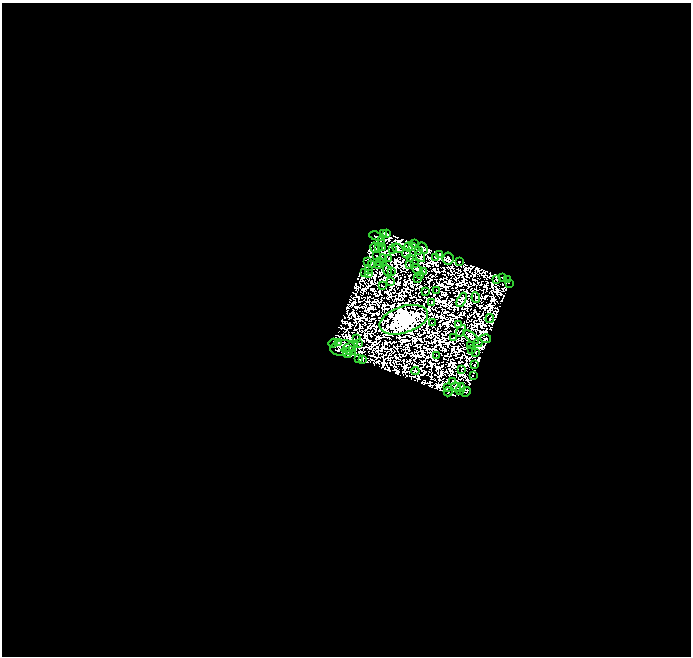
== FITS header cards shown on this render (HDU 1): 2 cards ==
NAXIS1  =                  689
NAXIS2  =                  654

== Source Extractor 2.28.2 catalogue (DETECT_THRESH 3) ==
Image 689 x 654 px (HDU 1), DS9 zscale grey, 1 PNG px = 1 image px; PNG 693 x 658 px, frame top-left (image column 1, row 654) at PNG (2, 3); each listed source drawn as its Kron ellipse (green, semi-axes under 4 px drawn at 4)
Background 0.0448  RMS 3.4e-06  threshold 1.01e-05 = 3 sigma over >= 5 px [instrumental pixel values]
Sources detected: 191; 106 with non-positive FLUX_AUTO (blend fragments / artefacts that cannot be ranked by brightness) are neither listed nor drawn; the other 85 listed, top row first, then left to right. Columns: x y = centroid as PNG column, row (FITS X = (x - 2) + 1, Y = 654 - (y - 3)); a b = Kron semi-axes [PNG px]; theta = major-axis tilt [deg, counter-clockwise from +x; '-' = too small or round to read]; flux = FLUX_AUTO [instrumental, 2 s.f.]
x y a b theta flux
383 233 4 3 - 0.05
387 233 3 2 - 0.032
376 236 7 2 -16 0.41
381 240 4 2 - 0.27
381 244 3 2 - 0.48
414 244 4 3 - 0.73
383 247 4 2 - 0.23
409 247 5 3 - 0.19
412 247 3 2 - 0.65
375 248 5 4 - 1.5
378 248 4 2 - 0.59
398 248 6 4 -34 0.57
423 248 6 3 -62 0.051
393 249 2 2 - 0.21
419 251 3 2 - 0.3
406 254 5 3 - 0.077
440 254 3 2 - 0.2
377 256 3 2 - 0.23
420 256 6 4 -56 0.14
436 257 3 2 - 0.21
382 259 4 2 - 0.23
388 259 4 3 - 0.23
411 259 4 2 - 0.065
448 259 6 5 - 2.1
368 261 3 2 - 0.48
459 261 3 2 - 0.38
379 262 3 3 - 0.41
383 263 3 2 - 0.24
415 263 4 2 - 0.22
372 264 2 2 - 0.12
409 264 3 2 - 0.099
379 265 2 2 - 0.41
368 270 4 2 - 0.22
387 270 6 3 -71 0.087
417 270 6 2 -39 0.49
391 271 2 2 - 0.2
423 271 3 2 - 0.3
365 273 3 2 - 0.18
369 273 3 2 - 0.11
421 276 3 2 - 0.28
502 277 3 2 - 0.27
418 278 2 2 - 0.18
497 279 3 2 - 0.12
507 279 4 2 - 0.24
390 281 3 3 - 0.18
509 283 2 2 - 0.3
382 286 4 2 - 0.57
436 290 2 2 - 0.045
425 292 3 3 - 0.17
476 298 5 2 - 0.39
461 300 7 3 64 0.017
432 303 3 2 - 0.1
490 318 4 2 - 0.19
404 320 25 13 18 850
433 322 3 2 - 0.089
458 324 3 2 - 0.094
461 331 6 2 55 0.23
471 337 9 3 -39 0.37
357 338 3 2 - 0.36
454 338 3 2 - 0.24
486 339 5 3 - 1.2
339 342 4 2 - 0.23
333 343 5 3 - 0.21
359 343 2 2 - 0.29
478 343 5 2 - 0.53
471 345 4 2 - 0.33
350 347 9 3 27 0.14
343 348 12 7 8 0.49
472 350 3 2 - 0.15
351 351 5 4 - 0.032
475 352 2 2 - 0.28
347 353 5 3 - 0.95
436 355 2 2 - 0.39
359 359 3 2 - 0.16
362 360 4 3 - 0.23
474 365 3 2 - 0.42
461 369 3 2 - 0.36
415 371 4 2 - 0.24
473 376 2 2 - 0.13
453 382 3 2 - 0.22
456 387 5 3 - 0.11
447 388 4 2 - 0.12
460 389 6 2 74 0.5
448 392 4 2 - 0.54
466 392 6 3 22 0.52
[106 non-positive-flux detections neither listed nor drawn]